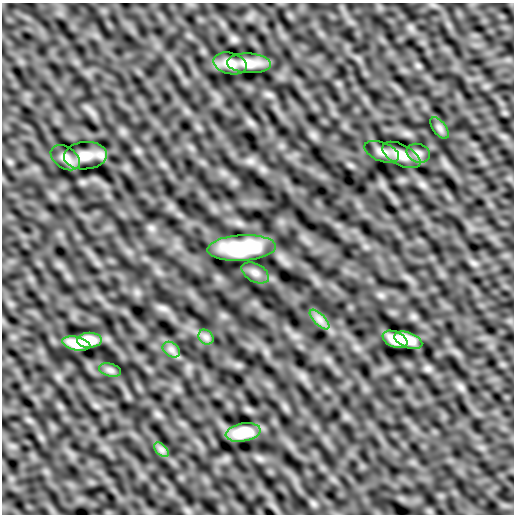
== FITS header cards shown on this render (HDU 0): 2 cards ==
NAXIS1  =                  512
NAXIS2  =                  512

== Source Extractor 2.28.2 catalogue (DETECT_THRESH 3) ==
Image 512 x 512 px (HDU 0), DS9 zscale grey, 1 PNG px = 1 image px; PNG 516 x 516 px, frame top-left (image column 1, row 512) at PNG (2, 3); each listed source drawn as its Kron ellipse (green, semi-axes under 4 px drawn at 4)
Background 2.17e-05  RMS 0.0033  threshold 0.00996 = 3 sigma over >= 5 px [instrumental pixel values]
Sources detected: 20; all 20 listed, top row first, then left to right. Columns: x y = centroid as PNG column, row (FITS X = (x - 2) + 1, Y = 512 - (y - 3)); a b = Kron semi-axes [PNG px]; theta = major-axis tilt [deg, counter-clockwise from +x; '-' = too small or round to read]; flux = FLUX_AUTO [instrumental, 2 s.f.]
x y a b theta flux
230 63 17 10 -14 2.7
249 63 22 10 -3 3.4
440 128 12 6 -53 0.88
382 152 18 9 -20 1.5
418 153 12 9 -19 1.1
401 155 21 10 -27 2.7
85 156 21 13 5 3
65 158 16 10 -34 1.7
242 248 34 13 3 11
255 273 15 9 -29 1.4
319 319 13 5 -45 1.3
206 337 8 6 -45 0.86
395 339 13 7 -24 2.3
89 340 12 7 1 2.3
408 340 15 7 -20 2.6
76 344 14 6 -12 2.3
171 350 9 7 -35 1
110 370 11 6 -15 0.77
243 432 18 9 10 4.1
161 450 9 5 -45 0.79